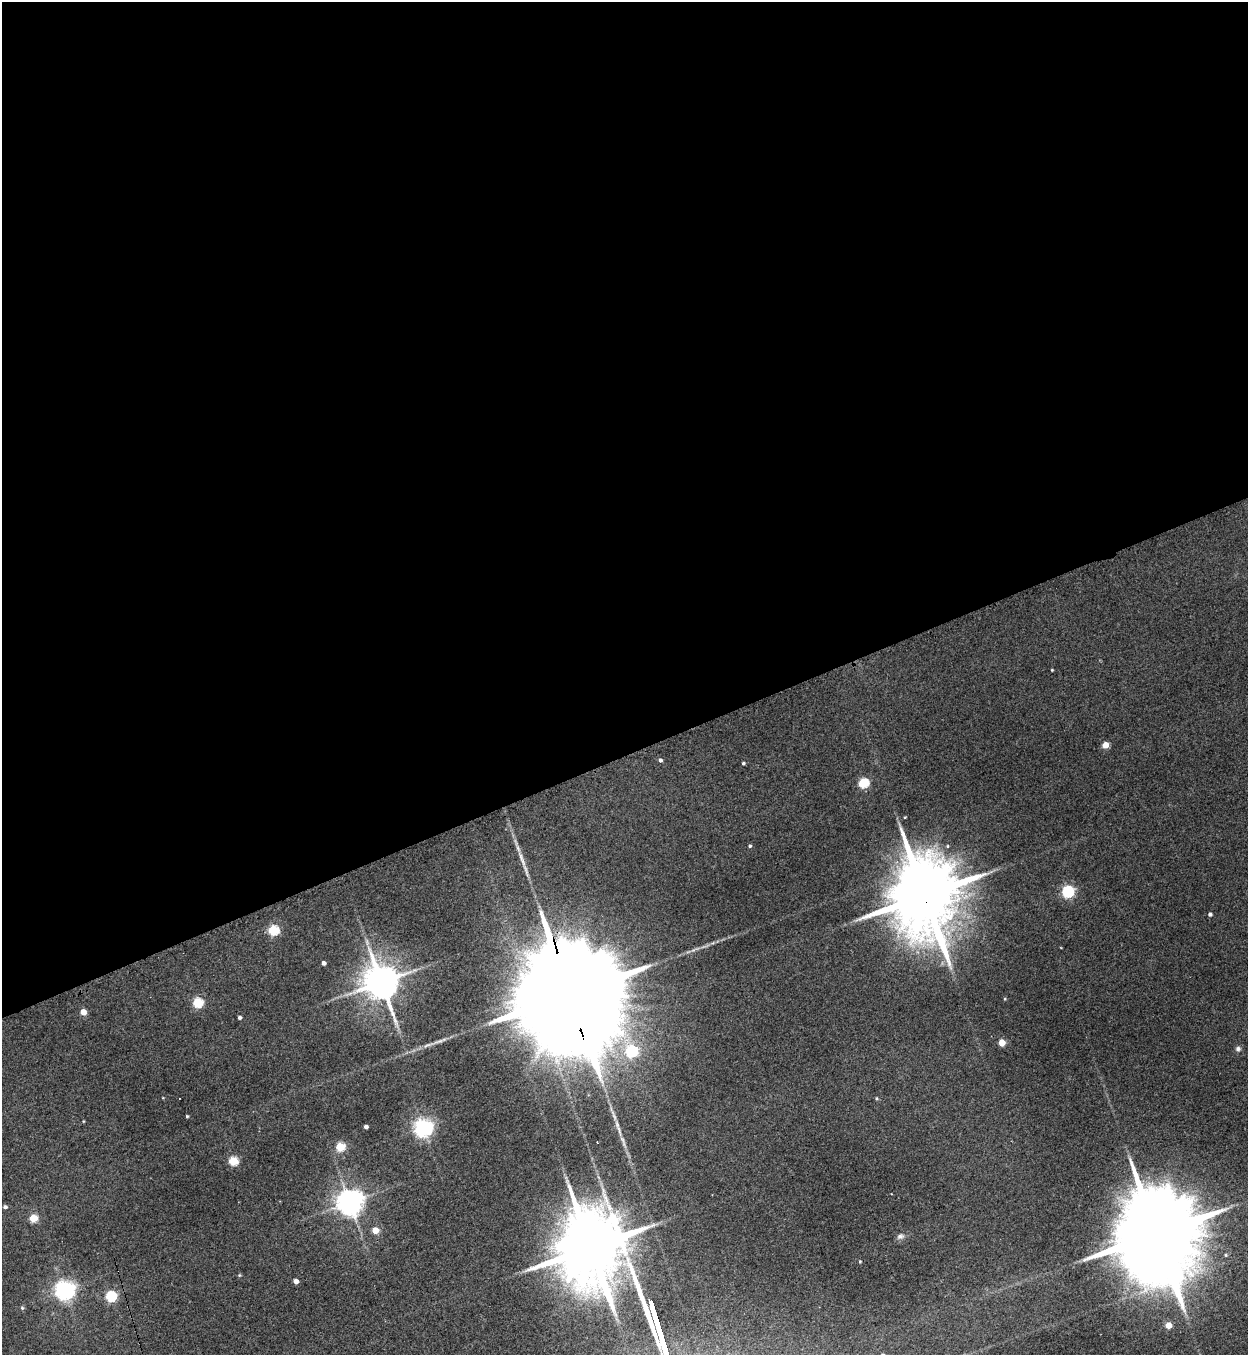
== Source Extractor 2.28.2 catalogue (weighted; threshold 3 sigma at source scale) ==
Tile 2 of 4 x 4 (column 2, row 1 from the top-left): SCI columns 1527-2772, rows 4082-5434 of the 5416 x 5455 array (HDU 1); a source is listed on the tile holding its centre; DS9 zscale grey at full resolution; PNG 1250 x 1357 px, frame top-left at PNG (2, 2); no overlay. Shown black and unused: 56% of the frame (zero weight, under 3 of 4 exposures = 3% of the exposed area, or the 3 px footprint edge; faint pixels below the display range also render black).
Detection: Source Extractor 2.28.2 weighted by HDU 2 'WHT'; one run over the whole footprint, this tile lists its part. Background 0.189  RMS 0.0084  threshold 0.0377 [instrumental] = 3 sigma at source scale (4.5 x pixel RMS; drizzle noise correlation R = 1.50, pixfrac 1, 0.05/0.05 arcsec/px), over >= 5 px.
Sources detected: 46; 1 inside a brighter object's white glare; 1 long thin detection or spike segment (spike, bleed or trail) — not listed; the other 44 listed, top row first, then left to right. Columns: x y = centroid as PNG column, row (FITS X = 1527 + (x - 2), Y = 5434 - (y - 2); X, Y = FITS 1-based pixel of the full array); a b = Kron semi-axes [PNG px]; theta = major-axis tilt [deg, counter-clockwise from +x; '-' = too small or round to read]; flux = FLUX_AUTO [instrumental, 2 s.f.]
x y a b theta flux
1052 670 3 2 - 0.73
1105 745 5 4 - 17
660 760 4 4 - 2
743 763 3 3 - 1.4
863 783 5 5 - 57
905 817 4 3 - 0.67
750 846 4 4 - 1.3
1068 891 5 5 - 110
924 894 24 17 -79 10000
1210 914 4 4 - 2.1
273 930 5 5 - 67
323 963 4 4 - 3.5
381 982 11 10 - 2200
569 992 61 20 -74 45000
1005 999 4 3 - 0.85
198 1003 5 5 - 59
83 1012 4 4 - 12
240 1017 3 3 - 1.8
1002 1042 4 4 - 18
1238 1049 7 6 - 2.5
631 1051 6 6 - 98
876 1098 4 4 - 1
187 1116 3 3 - 1.2
83 1121 4 2 - 0.63
366 1127 4 3 - 3
423 1128 7 6 - 400
597 1142 3 2 - 1.3
340 1147 5 5 - 44
233 1161 5 5 - 45
349 1202 8 8 - 990
5 1207 4 4 - 2.2
33 1218 5 5 - 28
375 1230 5 4 - 18
1156 1234 34 19 -75 20000
900 1236 10 7 24 2.9
591 1248 91 36 -68 10000
1226 1255 6 5 - 1.4
860 1261 4 3 - 0.77
239 1275 5 4 - 0.87
296 1281 4 4 - 6.4
64 1290 9 6 29 450
111 1296 5 5 - 81
22 1308 5 4 - 1.2
1168 1325 4 4 - 14
Overlapping masked pixels (flux is a lower limit): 2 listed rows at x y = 924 894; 569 992
Isophote crosses this tile's border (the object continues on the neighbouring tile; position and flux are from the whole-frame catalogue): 1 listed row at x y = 591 1248